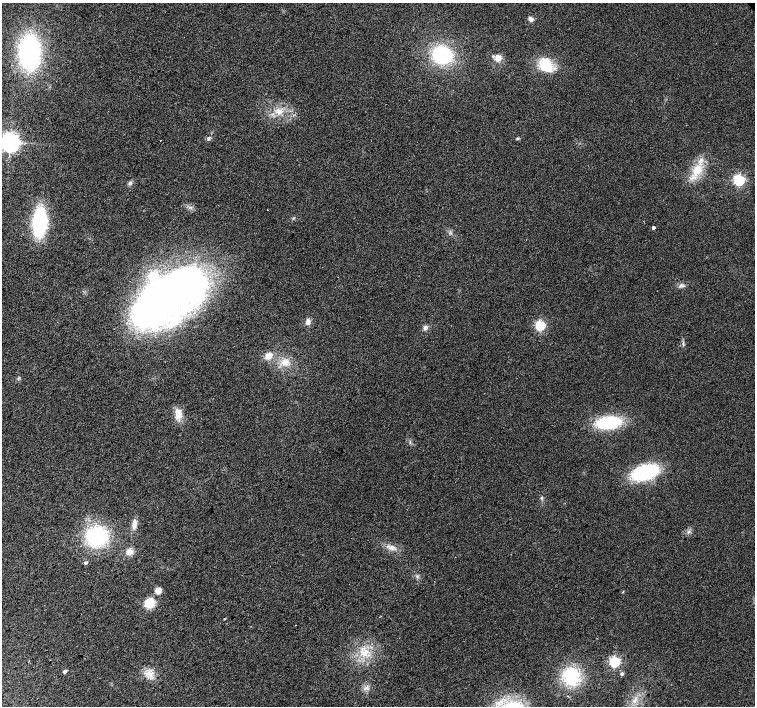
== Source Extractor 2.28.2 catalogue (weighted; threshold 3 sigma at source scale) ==
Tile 7 of 4 x 4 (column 3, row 2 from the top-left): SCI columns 3016-4520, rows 3037-4444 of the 6026 x 6007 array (HDU 1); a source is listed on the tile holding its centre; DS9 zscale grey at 2 x 2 block average (1 PNG px = mean of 2 x 2 image px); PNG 757 x 708 px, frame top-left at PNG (2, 3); no overlay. Shown black and unused: <1% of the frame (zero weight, under 2 of 3 exposures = <1% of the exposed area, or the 3 px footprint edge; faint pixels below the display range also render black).
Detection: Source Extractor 2.28.2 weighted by HDU 2 'WHT'; one run over the whole footprint, this tile lists its part. Background 0.0157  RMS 0.0077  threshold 0.0345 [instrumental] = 3 sigma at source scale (4.5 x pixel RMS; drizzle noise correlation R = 1.50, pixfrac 1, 0.0396/0.0396 arcsec/px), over >= 5 px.
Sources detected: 50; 2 inside a brighter object's white glare — not listed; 2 inside a brighter listed object's ellipse — not listed separately; the other 46 listed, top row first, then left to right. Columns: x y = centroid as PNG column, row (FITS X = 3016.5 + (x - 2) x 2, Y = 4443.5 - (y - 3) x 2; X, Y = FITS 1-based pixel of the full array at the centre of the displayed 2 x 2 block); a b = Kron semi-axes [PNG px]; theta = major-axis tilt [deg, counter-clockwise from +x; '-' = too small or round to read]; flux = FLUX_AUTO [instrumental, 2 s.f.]
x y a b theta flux
531 19 5 4 - 7.5
30 52 24 14 -89 350
442 55 19 17 -22 130
498 58 10 8 -75 13
545 65 19 15 -65 47
279 111 11 7 6 16
518 138 4 3 - 2
208 139 5 4 - 3.3
161 140 2 2 - 1.3
10 142 5 5 - 1400
697 170 13 8 65 37
739 180 4 4 - 310
130 183 6 4 52 4.6
267 210 2 2 - 0.53
40 222 20 10 86 210
653 228 2 2 - 5.7
681 285 7 4 14 5.3
171 295 89 34 26 750
308 322 8 6 82 7.3
540 326 4 3 - 220
426 328 6 5 - 5.7
683 344 5 3 - 2.9
268 356 3 3 - 56
285 362 13 7 19 18
178 413 13 8 -85 22
609 422 21 10 7 120
645 472 19 10 18 200
542 498 5 3 - 2.6
134 524 13 6 86 12
688 531 5 4 - 4.2
97 536 14 12 16 210
391 548 8 5 -3 8.4
129 552 9 7 41 12
86 563 3 3 - 4.2
158 591 5 4 - 22
150 603 7 6 - 55
224 619 2 2 - 1.6
365 653 9 6 5 15
615 662 4 3 - 280
65 671 3 3 - 8.1
148 673 8 4 77 9.9
622 674 3 3 - 4.5
571 677 15 12 -87 110
366 688 6 4 31 5.5
568 696 2 2 - 0.93
635 701 5 3 - 4.6
Isophote crosses this tile's border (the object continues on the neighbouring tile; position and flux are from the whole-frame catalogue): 1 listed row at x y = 10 142